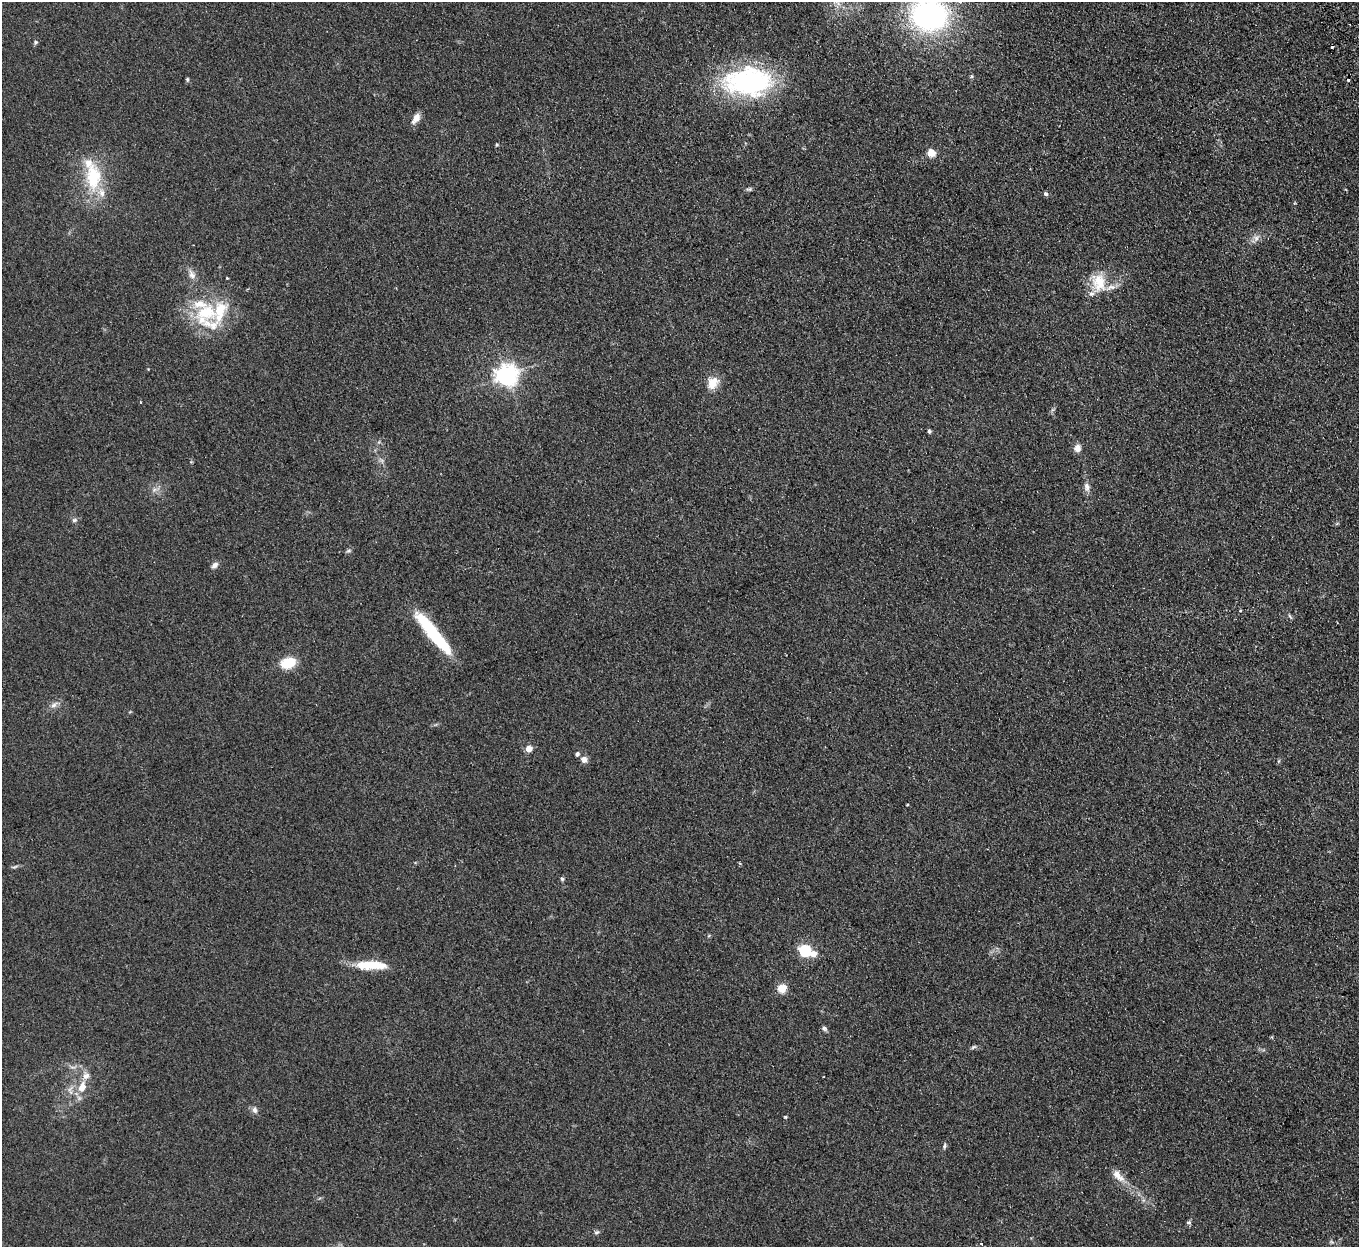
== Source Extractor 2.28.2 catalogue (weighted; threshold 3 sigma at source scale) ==
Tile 10 of 4 x 4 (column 2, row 3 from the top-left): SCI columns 1413-2769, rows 1421-2665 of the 5539 x 5457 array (HDU 1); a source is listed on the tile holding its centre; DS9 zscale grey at full resolution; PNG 1361 x 1249 px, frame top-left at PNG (2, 2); no overlay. Shown black and unused: <1% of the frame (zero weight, under 2 of 3 exposures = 3% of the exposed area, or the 3 px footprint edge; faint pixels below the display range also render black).
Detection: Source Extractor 2.28.2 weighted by HDU 2 'WHT'; one run over the whole footprint, this tile lists its part. Background 0.189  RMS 0.014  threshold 0.0608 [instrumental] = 3 sigma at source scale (4.5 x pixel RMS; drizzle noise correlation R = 1.50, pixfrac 1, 0.05/0.05 arcsec/px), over >= 5 px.
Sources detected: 60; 9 inside a brighter listed object's ellipse — not listed separately; the other 51 listed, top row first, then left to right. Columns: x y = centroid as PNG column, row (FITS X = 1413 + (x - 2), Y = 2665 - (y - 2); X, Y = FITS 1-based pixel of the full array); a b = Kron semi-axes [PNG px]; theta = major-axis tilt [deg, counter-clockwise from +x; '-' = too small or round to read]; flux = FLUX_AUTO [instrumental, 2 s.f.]
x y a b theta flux
837 2 17 6 -31 10
929 15 36 30 -6 280
35 42 6 5 - 2.2
1332 47 3 3 - 2.7
972 76 6 4 -23 2
187 79 6 4 90 1.8
1348 80 3 3 - 4.2
748 82 54 31 1 230
416 118 15 8 58 9.5
497 145 5 4 - 1.5
931 153 12 11 - 9.9
93 177 40 21 -89 68
749 189 8 5 12 2.5
1046 194 5 5 - 3.1
1256 238 9 8 - 6.4
192 275 14 9 -70 8.4
1099 282 27 19 -82 36
206 313 35 32 84 85
506 375 7 7 - 890
713 383 17 13 57 18
141 402 3 3 - 1.3
929 431 5 4 - 2.4
1077 448 10 9 - 7.1
1087 487 13 8 -81 6.5
74 520 7 5 21 2.8
349 551 8 4 9 2.2
215 565 9 6 42 5.6
1240 611 4 2 - 1.2
1290 616 9 3 -56 2.1
433 633 53 11 -51 91
288 663 14 10 17 35
54 705 12 6 41 5.8
529 749 4 4 - 22
584 759 9 8 - 5.9
907 805 4 2 - 0.86
14 867 11 3 15 2.4
562 879 5 5 - 2.1
805 950 5 5 - 160
813 954 5 5 - 17
373 965 35 11 -7 33
782 988 5 5 - 56
824 1028 7 5 -21 3.4
973 1047 8 4 27 2.3
82 1087 16 10 69 19
255 1110 10 7 -77 5
785 1117 4 4 - 1.3
944 1146 8 4 76 2.3
1118 1176 21 10 -47 15
1188 1222 6 5 - 2.7
597 1232 8 5 26 2.5
981 1244 4 3 - 1.8
Isophote crosses this tile's border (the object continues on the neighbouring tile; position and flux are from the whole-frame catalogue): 2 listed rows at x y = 837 2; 929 15